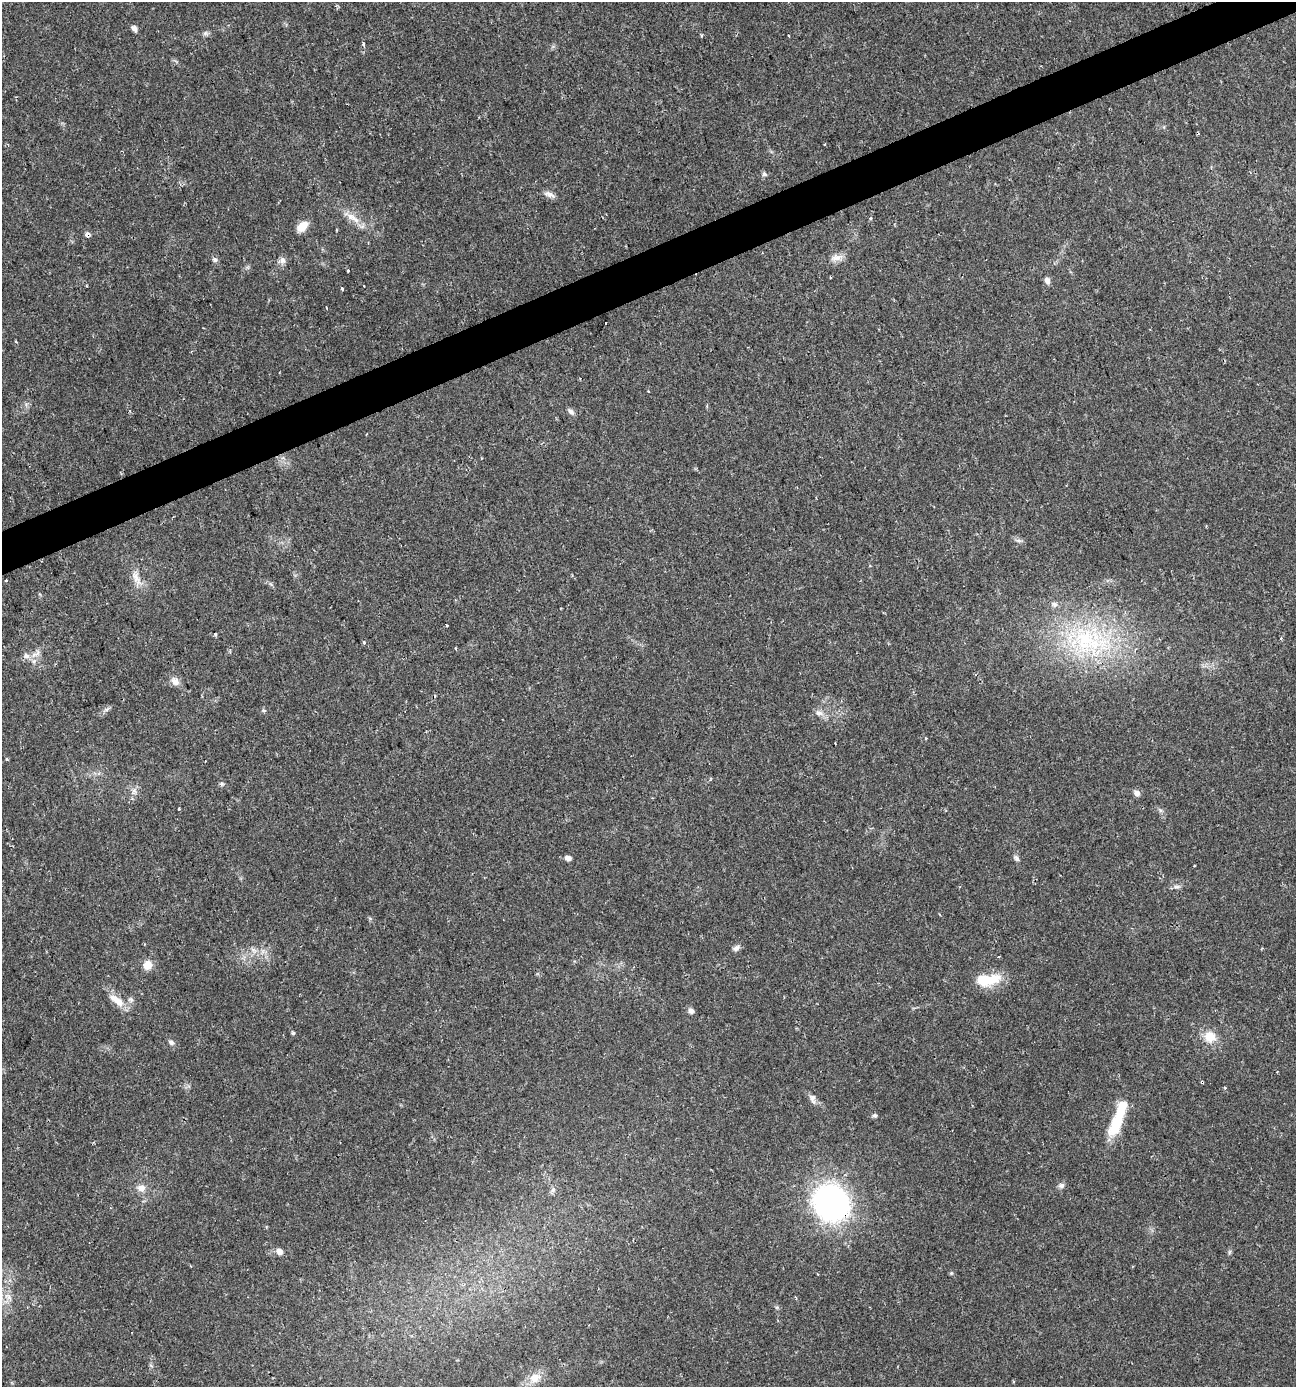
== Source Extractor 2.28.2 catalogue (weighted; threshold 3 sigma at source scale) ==
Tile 10 of 4 x 4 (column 2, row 3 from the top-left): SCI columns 1429-2722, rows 1386-2770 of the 5390 x 5540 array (HDU 1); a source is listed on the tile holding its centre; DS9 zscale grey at full resolution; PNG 1298 x 1389 px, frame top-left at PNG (2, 2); no overlay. Shown black and unused: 3% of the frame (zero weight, under 2 of 3 exposures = <1% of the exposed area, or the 3 px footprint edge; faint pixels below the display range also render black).
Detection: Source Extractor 2.28.2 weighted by HDU 2 'WHT'; one run over the whole footprint, this tile lists its part. Background 0.0336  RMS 0.0032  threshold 0.0146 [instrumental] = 3 sigma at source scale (4.5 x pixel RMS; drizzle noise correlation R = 1.50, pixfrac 1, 0.0396/0.0396 arcsec/px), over >= 5 px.
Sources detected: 73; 2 inside a brighter object's white glare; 3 cosmic-ray / hot-pixel residue — not listed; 3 inside a brighter listed object's ellipse — not listed separately; the other 65 listed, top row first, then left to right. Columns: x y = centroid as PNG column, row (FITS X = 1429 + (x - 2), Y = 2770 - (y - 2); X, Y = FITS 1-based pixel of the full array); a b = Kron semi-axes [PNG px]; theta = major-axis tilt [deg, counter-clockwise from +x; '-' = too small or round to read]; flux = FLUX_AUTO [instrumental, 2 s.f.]
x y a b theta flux
134 28 7 5 -53 1.3
205 33 7 4 18 0.68
363 44 4 3 - 0.78
824 144 3 2 - 0.47
764 174 7 6 - 0.75
549 194 15 6 -23 1.6
353 218 25 8 -34 4.1
870 218 4 4 - 0.39
302 227 14 9 42 3.9
87 234 6 6 - 0.97
836 257 18 9 10 2.5
215 260 7 6 - 0.84
282 260 10 8 77 1.5
348 271 3 2 - 0.37
830 278 3 2 - 0.42
1047 280 8 7 - 1.3
342 288 3 3 - 0.55
326 307 3 2 - 0.4
605 323 3 2 - 0.46
648 391 3 2 - 0.24
571 412 10 6 -44 1
1018 541 9 4 -9 0.76
136 578 25 9 -65 3.7
6 580 3 3 - 1.2
446 625 3 3 - 1
215 634 3 3 - 0.82
1088 641 64 37 -28 49
364 643 4 3 - 0.58
456 649 4 2 - 0.3
36 654 19 6 38 2.3
175 681 11 9 -48 2.3
264 711 6 3 -20 0.41
819 713 11 7 -23 1.7
926 739 3 2 - 0.45
835 743 3 2 - 0.22
222 784 6 5 - 0.55
134 791 8 6 64 1.3
1137 793 8 6 -51 1.5
179 809 3 2 - 0.56
568 858 8 6 -2 1.3
1016 858 8 6 -55 0.9
1177 886 11 4 5 0.92
736 948 11 6 40 1.1
253 950 9 3 -45 0.82
999 956 3 2 - 0.47
147 965 7 6 - 5.6
986 980 29 17 -1 8.5
117 1000 25 9 -36 4.5
691 1011 7 6 - 1.1
293 1033 4 4 - 0.42
1210 1037 15 13 -13 5.3
171 1042 8 6 -33 0.91
1277 1072 3 2 - 0.32
1202 1082 3 3 - 0.85
1225 1088 4 3 - 0.32
813 1099 14 7 -79 1.4
875 1115 6 6 - 0.62
1117 1121 31 11 68 14
1061 1185 8 7 - 1.1
141 1188 12 10 -9 2.2
553 1190 7 6 - 0.9
831 1203 28 25 -54 100
279 1251 8 7 - 1.7
8 1297 13 6 -44 2
535 1378 16 12 25 4.4
Overlapping masked pixels (flux is a lower limit): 3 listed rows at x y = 87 234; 1202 1082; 831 1203
Unlisted compact peaks at least as high as the median listed source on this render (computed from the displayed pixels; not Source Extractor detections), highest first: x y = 106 710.